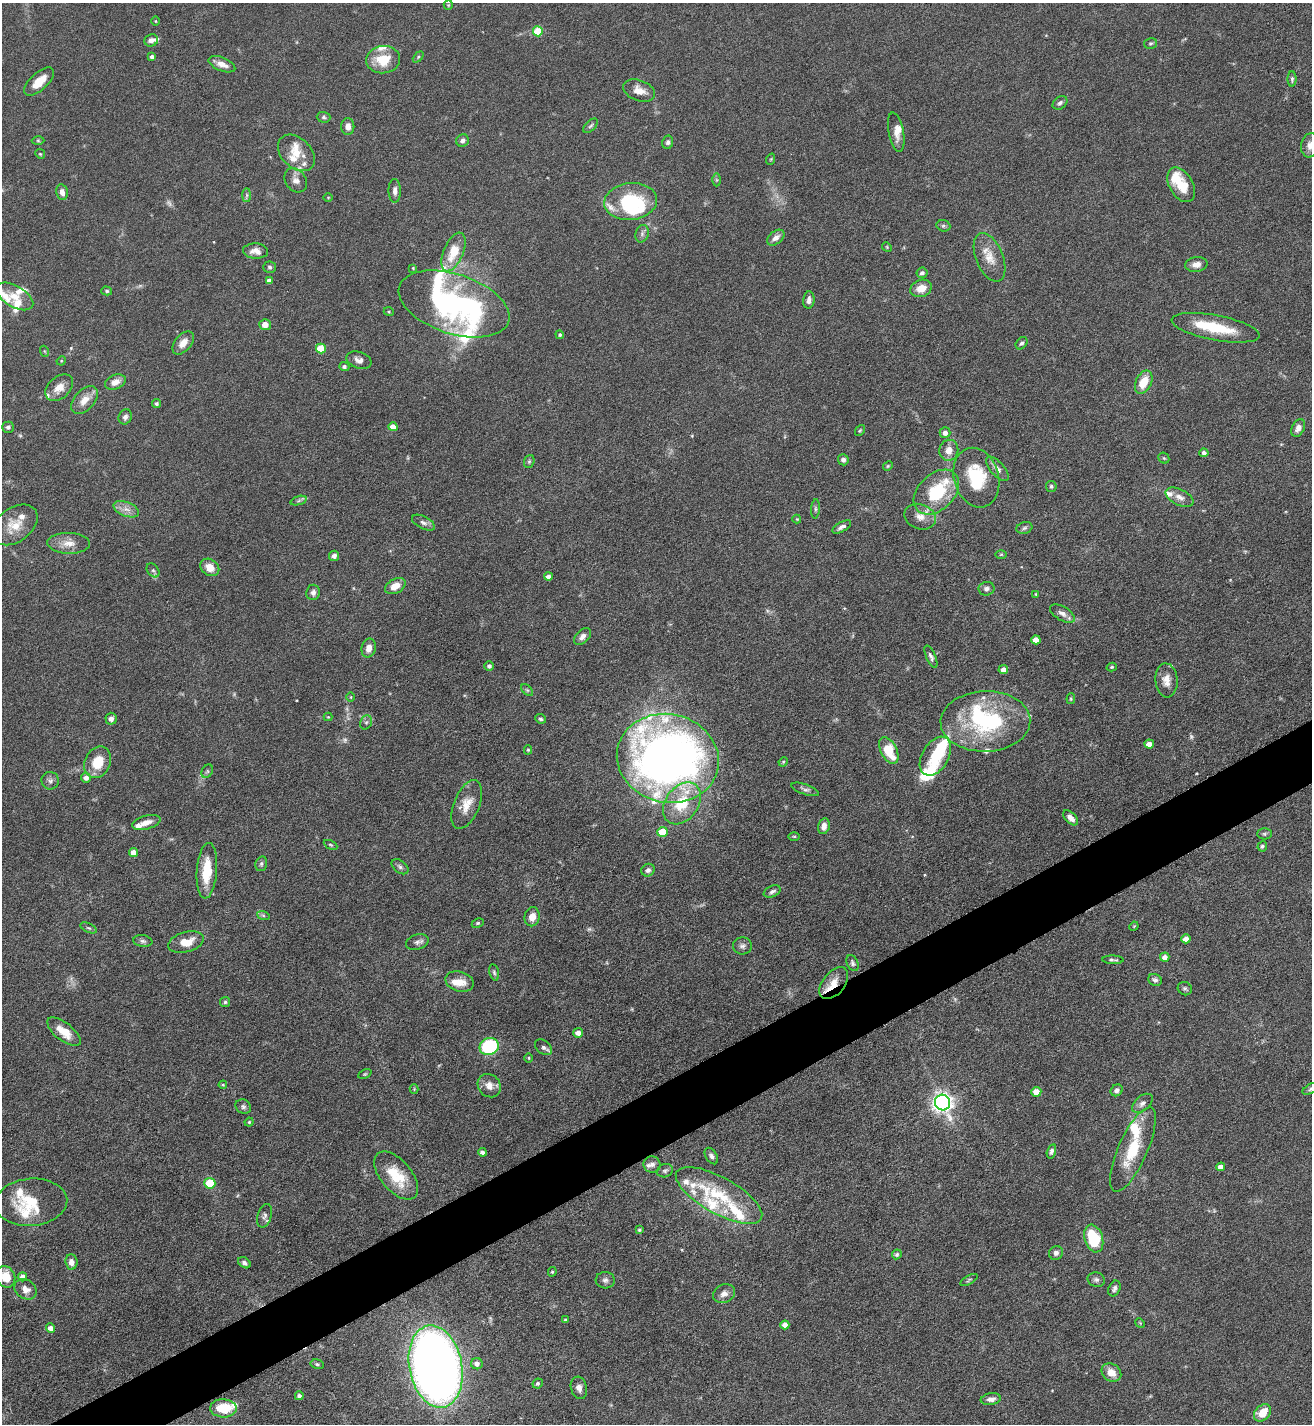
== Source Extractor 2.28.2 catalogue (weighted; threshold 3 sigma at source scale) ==
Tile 7 of 4 x 4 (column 3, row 2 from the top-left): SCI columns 2777-4086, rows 2850-4271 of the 5688 x 5699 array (HDU 1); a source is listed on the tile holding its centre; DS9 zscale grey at full resolution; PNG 1314 x 1426 px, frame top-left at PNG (2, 3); each listed source drawn as its Kron ellipse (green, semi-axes under 4 px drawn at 4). Shown black and unused: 4% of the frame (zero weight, under 5 of 9 exposures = <1% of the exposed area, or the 3 px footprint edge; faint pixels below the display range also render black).
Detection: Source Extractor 2.28.2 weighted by HDU 2 'WHT'; one run over the whole footprint, this tile lists its part. Background 0.0768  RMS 0.0035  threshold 0.0143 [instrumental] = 3 sigma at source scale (4.09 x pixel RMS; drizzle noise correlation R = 1.36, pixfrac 0.8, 0.05/0.05 arcsec/px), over >= 5 px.
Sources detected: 271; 7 too faint to see at this stretch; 6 inside a brighter object's white glare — neither listed nor drawn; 37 inside a brighter listed object's ellipse — not listed separately; the other 221 listed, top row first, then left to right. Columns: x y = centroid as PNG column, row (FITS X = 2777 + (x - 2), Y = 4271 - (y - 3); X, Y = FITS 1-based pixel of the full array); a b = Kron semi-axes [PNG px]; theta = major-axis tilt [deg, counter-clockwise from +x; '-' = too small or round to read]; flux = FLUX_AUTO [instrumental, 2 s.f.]
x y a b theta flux
448 5 5 4 - 0.35
156 21 4 3 - 0.27
538 31 5 5 - 13
151 40 7 6 - 1.5
1150 43 6 5 - 0.6
152 57 4 4 - 1
418 57 6 4 45 0.42
383 60 17 13 6 8.6
222 64 14 6 -22 2.6
1292 79 8 4 90 0.64
39 82 19 8 42 4.8
639 90 16 10 -20 3.6
1060 103 8 6 39 0.94
324 117 7 5 -2 0.63
348 126 8 6 -90 2.1
591 126 9 5 44 0.68
896 132 20 7 -79 2.8
38 141 6 4 -1 0.46
462 141 6 6 - 1.2
668 142 7 5 77 0.81
1310 145 12 9 81 2.2
296 153 21 15 -44 5.7
40 154 5 4 - 0.42
771 159 6 3 71 0.32
296 180 13 10 -53 2.2
717 180 6 4 90 0.47
1181 185 19 11 -60 8.2
395 191 12 6 -90 1.7
62 192 8 5 -79 1.9
247 195 7 4 90 0.76
328 197 4 3 - 0.25
631 201 26 18 6 22
943 226 7 5 -20 0.73
642 234 9 6 75 1
776 238 10 6 39 1.8
887 247 5 4 - 0.33
256 251 12 7 -4 2.3
454 252 20 10 67 8.3
990 257 25 13 -67 5.6
1196 264 11 7 8 2.2
270 267 6 5 - 0.74
413 268 3 3 - 0.26
922 273 5 5 - 0.99
269 280 4 4 - 1.7
921 288 11 8 20 3.9
107 291 5 4 - 0.52
15 296 20 10 -30 4.3
809 300 9 5 84 1.4
454 304 57 30 -18 75
389 312 5 3 - 0.32
265 325 5 5 - 2.6
1216 328 45 12 -11 13
560 335 4 4 - 0.55
183 343 13 8 50 3.1
1022 343 7 5 52 0.79
321 349 5 5 - 9.9
44 351 5 3 - 0.35
359 360 13 8 -19 1.8
61 361 5 4 - 0.32
344 367 5 4 - 0.77
115 382 11 7 23 2.6
1144 382 12 7 65 6.3
59 388 16 11 41 3.8
84 400 16 10 46 3.9
156 404 4 4 - 0.67
125 417 8 6 67 1.1
8 427 6 5 - 0.85
393 427 4 4 - 3.7
1298 428 9 6 65 2.2
860 430 6 4 53 0.39
945 433 5 5 - 1.5
949 450 10 9 - 2.9
1204 453 4 4 - 1.1
1164 458 6 5 - 0.48
843 460 5 5 - 1.1
529 461 6 5 - 0.56
888 466 5 4 - 0.41
997 469 15 7 -49 2.1
976 478 30 22 -74 16
1051 486 5 5 - 0.63
936 492 26 18 43 17
1180 497 15 8 -27 2.3
299 501 8 3 19 0.67
126 509 13 7 -22 2.4
815 509 9 4 86 0.62
920 517 16 12 -21 3.3
797 519 4 4 - 0.29
423 523 12 6 -27 1.3
15 525 25 17 36 6.4
842 527 10 5 28 1.3
1024 528 8 5 18 0.77
69 543 21 10 -2 3.9
1001 554 6 4 1 0.4
334 556 5 5 - 1.2
210 567 10 8 -36 3.7
153 570 8 5 -54 0.79
548 576 4 4 - 1.4
395 586 11 7 29 3.9
987 589 8 7 - 1.2
313 592 8 7 - 1.2
1036 594 4 4 - 0.33
1062 613 14 7 -30 1.8
582 637 10 6 44 1.6
1036 640 4 4 - 3.1
369 648 10 7 76 2.6
931 657 12 4 -66 0.99
489 666 5 5 - 0.71
1112 667 5 4 - 0.51
1003 669 5 4 - 2.1
1166 680 17 11 -85 3.3
527 690 7 4 -44 0.55
351 697 5 3 - 0.27
1071 699 5 4 - 0.39
328 717 4 4 - 0.31
111 719 6 5 - 1.8
541 719 5 4 - 0.62
985 721 45 30 2 39
366 722 7 5 67 0.78
1149 744 5 4 - 3.7
528 750 4 4 - 0.42
889 750 14 8 -63 9.8
935 756 21 13 60 11
668 758 51 44 -13 260
98 762 16 12 65 7.6
783 762 5 4 - 0.37
207 771 7 5 60 0.67
86 778 5 5 - 1.8
50 781 9 8 - 1.2
805 789 14 5 -19 1
682 803 23 16 54 13
467 804 26 12 68 5.2
1071 818 9 5 -45 2
146 822 14 6 15 2.5
824 826 8 5 76 1.9
662 832 5 5 - 8.2
1264 834 7 5 -1 0.69
794 836 6 4 0 0.37
331 845 7 4 -27 0.46
1262 846 5 5 - 0.72
133 852 5 4 - 2.5
261 864 7 5 75 0.68
400 867 9 6 -38 0.93
648 870 7 6 - 1.1
207 871 28 10 86 10
772 891 9 5 23 1
263 915 6 4 -19 0.54
532 917 9 7 79 3.1
478 923 6 4 27 0.49
1134 926 5 3 - 0.28
89 928 8 4 -26 0.62
1186 939 4 4 - 2.8
143 941 9 6 -8 0.88
186 942 18 10 16 5.3
417 942 11 7 17 1.3
742 946 9 8 - 1.3
1165 957 4 4 - 2.1
1113 960 10 4 -1 0.77
853 963 8 5 -65 0.77
494 972 8 4 -76 0.62
1155 980 7 5 -29 0.96
460 981 14 9 -16 4.2
834 983 18 11 51 4.6
1185 989 7 6 - 0.71
225 1002 5 5 - 0.54
64 1032 20 9 -38 5.4
578 1033 5 4 - 2.5
489 1046 10 8 22 29
543 1047 9 6 -38 1.1
529 1058 5 3 - 0.32
365 1074 7 4 25 0.46
223 1085 4 4 - 0.35
489 1086 12 11 - 2.8
414 1089 4 4 - 0.35
1310 1089 9 4 27 0.8
1117 1090 6 5 - 1.2
1036 1092 5 5 - 4.1
943 1103 8 7 - 190
1142 1103 12 7 41 1.6
243 1107 8 7 - 0.97
249 1122 4 4 - 0.4
1133 1149 46 14 66 15
1051 1151 7 4 74 0.86
482 1152 4 4 - 0.99
711 1156 9 5 -57 1.1
652 1164 8 8 - 1.5
1221 1167 4 4 - 2.1
665 1171 8 6 21 0.81
396 1176 28 15 -50 11
210 1183 5 5 - 15
719 1195 48 18 -29 20
31 1202 36 23 4 14
265 1216 12 7 73 1.1
639 1230 4 4 - 0.53
1094 1239 14 9 -72 17
1056 1253 7 6 - 1.2
897 1254 5 4 - 0.66
71 1262 7 6 - 1.9
244 1263 7 5 -37 0.94
552 1272 5 4 - 0.49
6 1277 11 9 -65 5.5
23 1277 4 4 - 2.3
605 1280 9 8 - 1.2
969 1280 9 3 30 0.48
1096 1280 9 7 -13 1.1
25 1289 12 9 -36 2.6
1114 1289 8 5 67 1
724 1294 11 9 23 1.9
566 1320 4 3 - 0.6
1140 1323 5 4 - 0.34
785 1325 4 4 - 2.7
50 1328 4 4 - 1.9
317 1364 7 4 -10 0.62
477 1364 6 5 - 1.6
436 1367 41 26 -78 330
1111 1373 10 8 -35 3.8
538 1384 5 5 - 0.74
579 1388 11 8 -74 1.8
299 1396 4 4 - 0.95
991 1399 10 6 8 1.7
223 1408 13 9 -2 11
1262 1413 10 7 44 6.1
Overlapping masked pixels (flux is a lower limit): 1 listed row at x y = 834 983
Isophote crosses this tile's border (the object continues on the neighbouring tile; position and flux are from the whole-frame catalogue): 3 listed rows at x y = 1310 145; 1310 1089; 6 1277